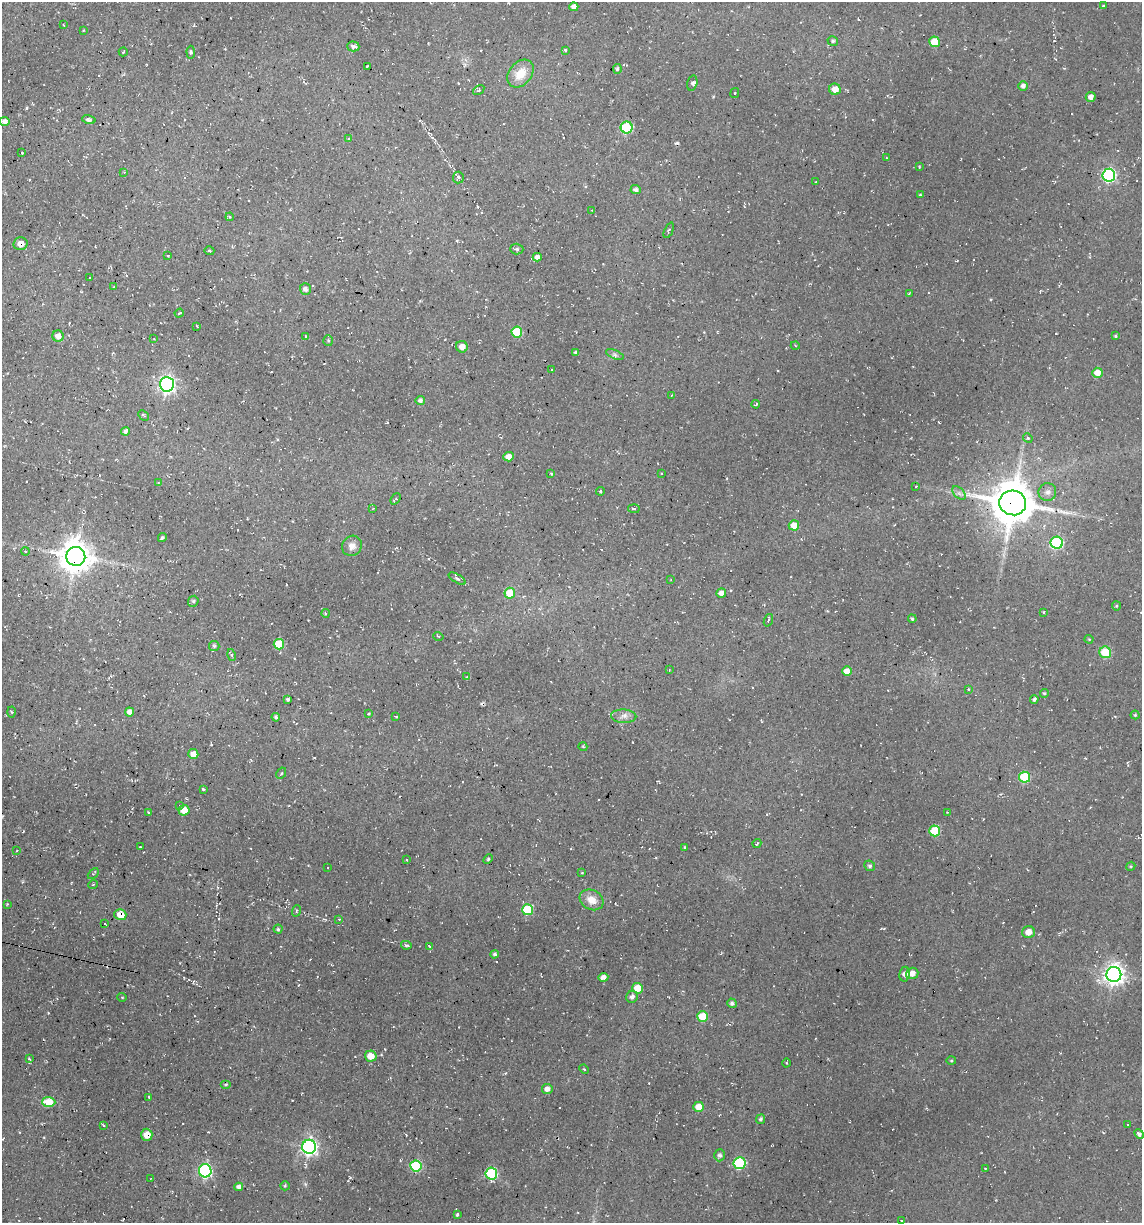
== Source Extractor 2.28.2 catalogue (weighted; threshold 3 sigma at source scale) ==
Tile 11 of 4 x 4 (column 3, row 3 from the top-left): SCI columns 2512-3651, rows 1222-2442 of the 4904 x 4884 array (HDU 1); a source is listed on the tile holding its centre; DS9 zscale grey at full resolution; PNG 1144 x 1225 px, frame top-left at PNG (2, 2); each listed source drawn as its Kron ellipse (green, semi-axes under 4 px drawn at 4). Shown black and unused: <1% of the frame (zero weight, under 2 of 3 exposures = <1% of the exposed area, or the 3 px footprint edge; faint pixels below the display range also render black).
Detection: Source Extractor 2.28.2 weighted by HDU 2 'WHT'; one run over the whole footprint, this tile lists its part. Background 0.136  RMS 0.014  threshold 0.0627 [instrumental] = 3 sigma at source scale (4.5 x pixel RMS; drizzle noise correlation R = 1.50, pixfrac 1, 0.05/0.05 arcsec/px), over >= 5 px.
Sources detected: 204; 1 too faint to see at this stretch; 19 cosmic-ray / hot-pixel residue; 1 long thin detection or spike segment (spike, bleed or trail) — neither listed nor drawn; the other 183 listed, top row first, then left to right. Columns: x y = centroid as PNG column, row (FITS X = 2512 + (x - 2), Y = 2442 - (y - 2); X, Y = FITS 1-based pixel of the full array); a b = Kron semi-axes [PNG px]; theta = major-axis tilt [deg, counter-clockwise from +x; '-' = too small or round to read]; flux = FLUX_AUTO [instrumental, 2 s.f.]
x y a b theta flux
1103 6 4 3 - 1.7
574 7 4 4 - 7.8
64 25 3 2 - 0.96
83 30 4 2 - 1
833 41 5 5 - 2.7
935 42 5 5 - 35
353 46 6 5 - 5.1
566 50 4 3 - 1.8
123 52 4 2 - 1.4
191 52 6 3 -85 1.8
367 66 3 2 - 1.7
617 69 5 4 - 3.6
520 74 15 11 49 27
692 83 7 5 73 3.4
1023 86 5 5 - 5.1
835 89 6 5 - 16
479 90 6 2 35 1.9
735 93 5 4 - 2.1
1091 97 5 5 - 8.2
89 119 7 4 -16 3.5
5 121 5 4 - 5.6
627 127 6 6 - 110
348 139 4 3 - 1.8
22 153 3 2 - 1.2
886 158 3 2 - 1
919 167 4 2 - 0.92
124 172 3 3 - 0.98
1109 175 6 6 - 240
458 177 6 5 - 3.6
815 182 3 2 - 1
636 190 5 4 - 4.6
920 195 4 3 - 1.4
592 210 4 3 - 1.1
230 217 4 3 - 1.3
669 230 8 4 67 2.6
21 244 7 6 - 11
517 249 6 5 - 2.6
209 251 5 3 - 1.5
168 256 3 3 - 1.2
537 257 4 4 - 7.1
90 277 2 2 - 0.92
113 287 3 2 - 0.97
305 289 5 5 - 5.2
909 293 3 2 - 1.3
179 313 5 3 - 1.2
197 326 3 2 - 0.94
517 332 5 5 - 59
58 336 5 5 - 10
306 336 3 2 - 0.91
1116 336 4 3 - 2
154 339 3 2 - 0.86
328 341 5 4 - 1.9
795 345 4 3 - 1.2
462 347 6 5 - 9.8
576 353 4 3 - 3.7
615 354 9 3 -22 2.6
552 370 3 3 - 3
1097 373 5 5 - 14
167 384 7 7 - 480
672 395 4 2 - 0.86
420 401 4 4 - 4.2
756 404 4 2 - 1.5
143 415 6 3 -43 1.7
125 431 4 4 - 4.4
1028 438 5 4 - 1.9
508 457 5 4 - 10
661 473 3 2 - 1.1
551 474 4 2 - 1.2
158 483 3 2 - 1
916 486 4 2 - 0.8
600 491 4 4 - 1.7
1047 492 9 9 - 6.6
959 493 8 5 -45 4.5
396 499 6 3 51 2.4
1013 503 13 12 - 4900
373 508 4 2 - 0.9
634 509 6 3 -4 1.8
794 525 5 5 - 19
162 538 4 3 - 2.1
1057 543 6 6 - 130
352 546 10 9 - 9.8
25 551 4 3 - 1.6
76 556 9 9 - 2600
457 579 9 4 -31 3.3
671 580 4 2 - 1
510 593 5 5 - 36
721 593 5 4 - 10
193 601 6 5 - 2.4
1116 606 5 4 - 1.6
1043 612 4 3 - 1.4
326 613 4 3 - 2.2
912 619 4 3 - 2
768 620 6 3 71 1.8
438 636 5 3 - 1.1
1089 639 4 4 - 1.3
279 644 5 5 - 60
214 646 5 5 - 2.2
1105 652 6 6 - 46
231 655 6 4 -77 2.2
669 670 2 2 - 0.79
847 671 5 4 - 15
467 677 4 2 - 1.1
968 689 3 3 - 1.6
1044 693 4 4 - 2.1
288 699 3 3 - 2.3
1034 699 4 4 - 3.3
12 712 5 3 - 1.5
129 712 4 4 - 8.2
369 714 4 3 - 1.6
1135 715 4 4 - 1.9
396 716 4 2 - 1.1
624 716 12 6 -3 7.3
276 717 4 3 - 2.9
583 747 4 3 - 1.3
193 754 5 5 - 15
281 773 6 4 61 2.1
1025 777 5 5 - 75
203 789 3 3 - 1.9
179 805 3 2 - 1.1
184 810 5 5 - 19
148 812 3 2 - 1
947 812 2 2 - 1.3
935 831 5 5 - 52
757 844 5 2 - 1.6
140 847 3 2 - 0.99
685 847 4 3 - 1.5
17 851 3 2 - 1.1
407 859 3 2 - 1.9
488 859 5 3 - 1.6
870 866 5 5 - 3.2
1131 866 5 4 - 1.5
327 868 3 2 - 1.4
582 873 4 3 - 1.1
93 874 6 3 44 1.5
93 885 5 3 - 1.1
592 900 12 9 -29 17
7 904 3 3 - 0.99
528 910 5 5 - 72
296 911 6 3 71 1.8
120 915 6 5 - 21
339 919 3 3 - 1.3
104 924 3 3 - 6
278 929 4 4 - 1.9
1028 932 6 6 - 12
406 945 5 4 - 2.3
429 946 4 3 - 1.1
495 954 4 4 - 2.7
912 973 6 5 - 12
905 974 7 5 81 6.4
1114 974 7 7 - 840
603 977 5 4 - 7
637 988 5 5 - 23
122 997 5 3 - 1
632 997 6 5 - 6.6
732 1003 5 4 - 3.7
703 1017 5 5 - 38
371 1056 6 5 - 20
29 1059 3 3 - 2
951 1061 5 3 - 1.5
787 1063 4 3 - 1.5
584 1069 5 3 - 1.3
226 1084 5 3 - 1.8
547 1089 5 5 - 8.1
149 1097 4 3 - 1.3
49 1102 6 5 - 35
699 1107 5 5 - 24
761 1119 5 4 - 2.8
1128 1124 4 3 - 1.5
103 1125 4 2 - 1.4
1139 1134 5 4 - 4.1
147 1135 6 5 - 18
309 1147 7 7 - 460
720 1155 6 5 - 4.1
739 1163 6 6 - 120
416 1166 5 5 - 93
985 1168 2 2 - 0.99
205 1171 6 6 - 240
491 1173 6 6 - 120
151 1178 3 2 - 0.72
285 1186 5 4 - 1.6
239 1187 4 4 - 5.9
457 1215 4 2 - 1.5
901 1220 3 2 - 0.89
Overlapping masked pixels (flux is a lower limit): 5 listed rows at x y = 21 244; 1013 503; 76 556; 120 915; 147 1135